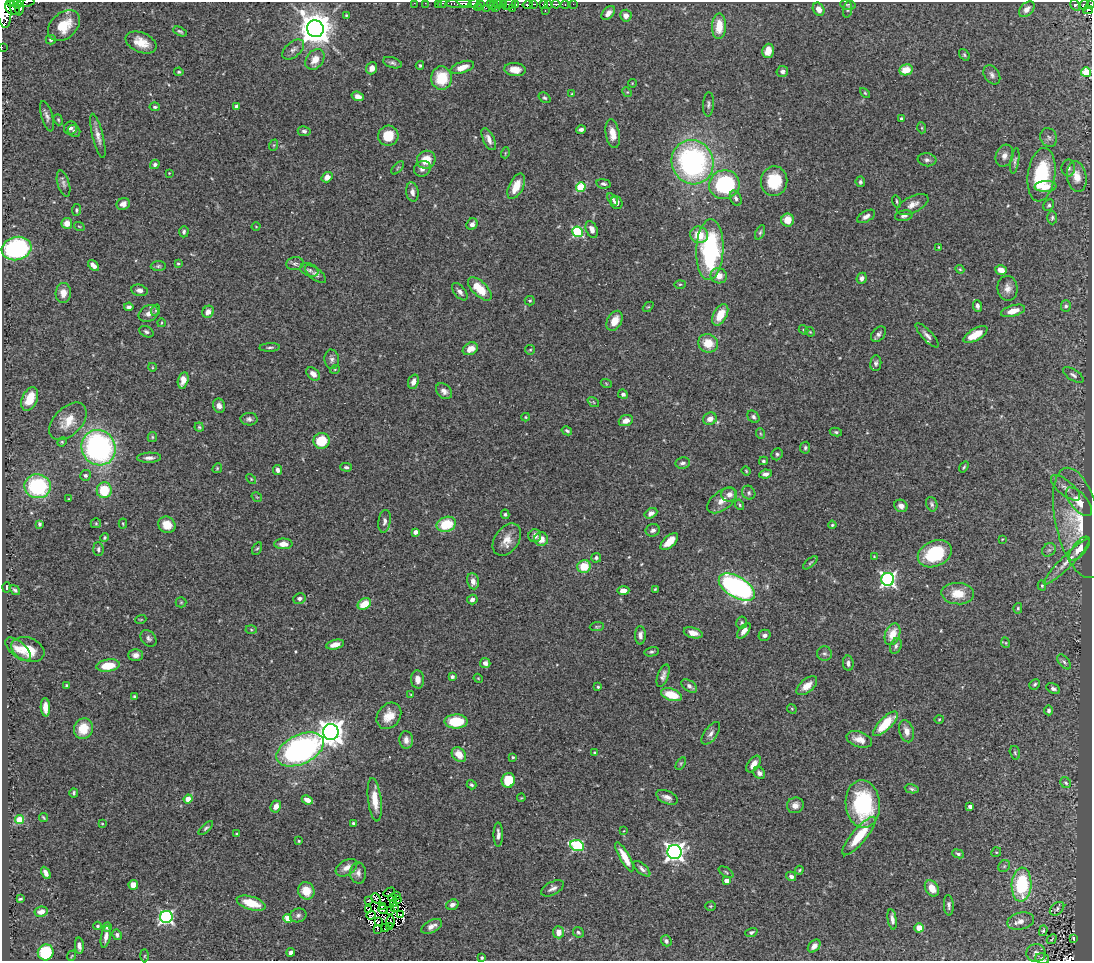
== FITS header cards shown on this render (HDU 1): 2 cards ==
NAXIS1  =                 1090
NAXIS2  =                  959

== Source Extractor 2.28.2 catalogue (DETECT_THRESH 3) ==
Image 1090 x 959 px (HDU 1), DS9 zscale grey, 1 PNG px = 1 image px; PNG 1094 x 963 px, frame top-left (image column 1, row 959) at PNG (2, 2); each listed source drawn as its Kron ellipse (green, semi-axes under 4 px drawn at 4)
Background 0.767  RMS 0.026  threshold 0.079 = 3 sigma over >= 5 px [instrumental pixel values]
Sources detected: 433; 12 with non-positive FLUX_AUTO (blend fragments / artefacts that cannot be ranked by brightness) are neither listed nor drawn; the other 421 listed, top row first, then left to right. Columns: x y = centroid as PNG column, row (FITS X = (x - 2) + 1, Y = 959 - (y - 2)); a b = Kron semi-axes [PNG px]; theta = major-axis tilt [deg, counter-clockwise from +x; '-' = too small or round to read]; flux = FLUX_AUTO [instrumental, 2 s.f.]
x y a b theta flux
13 2 6 2 9 110
26 2 8 3 13 250
414 3 2 2 - 12
425 3 2 2 - 10
438 3 2 2 - 13
458 3 12 3 1 260
464 3 8 2 -25 230
474 3 6 4 34 220
17 4 4 2 - 200
442 4 5 3 - 38
481 4 3 3 - 30
490 4 3 2 - 13
498 4 3 2 - 6.5
503 4 4 2 - 110
510 4 7 4 39 64
516 4 3 2 - 16
534 4 2 2 - 48
549 4 4 3 - 110
556 4 4 3 - 180
565 4 4 3 - 87
573 4 2 2 - 12
1090 4 2 2 - 22
494 5 5 2 - 110
527 5 5 3 - 350
543 5 4 3 - 270
848 5 8 5 -9 3.1
1075 5 6 4 -59 150
1084 5 5 3 - 87
20 7 8 4 83 610
478 7 4 2 - 37
12 8 8 6 -38 120
486 8 3 2 - 5.3
496 8 4 2 - 23
512 9 3 2 - 83
819 9 7 5 -58 14
1027 9 9 6 44 11
4 10 18 7 -86 2600
848 10 8 4 81 2.9
1088 10 5 4 - 83
545 11 3 2 - 6.9
608 13 8 5 47 11
346 15 3 3 - 1.8
626 16 6 5 - 12
64 26 18 12 42 49
719 26 13 7 87 36
315 29 8 8 - 3900
180 31 7 4 -26 3.1
51 40 5 4 - 4.3
141 42 16 10 -24 29
2 47 2 2 - 5.4
293 49 13 7 40 7.7
768 51 7 5 75 24
964 55 6 4 -53 2.8
315 59 11 8 53 19
392 63 10 5 -17 4.9
420 65 4 3 - 2.6
462 67 12 5 19 20
372 68 6 5 - 12
515 70 11 6 -4 17
906 70 7 5 10 32
782 71 6 5 - 6.3
179 72 4 3 - 2.6
1086 72 5 5 - 76
992 75 10 7 -56 6.9
441 78 11 10 - 57
632 83 4 2 - 1.2
627 92 5 4 - 1.9
865 93 6 3 -45 2.1
572 94 3 3 - 1.6
358 96 6 4 -18 9.1
544 98 6 4 -36 3.2
708 104 12 5 87 5.3
155 107 5 3 - 3.1
237 107 4 4 - 7.1
47 116 16 5 -74 7.6
902 119 4 4 - 4.1
58 120 6 4 -69 2.5
71 128 7 6 - 5.9
922 128 5 3 - 2
581 130 5 4 - 5.6
74 131 6 6 - 4.2
304 131 6 5 - 5.2
613 134 14 7 -79 20
98 136 23 5 -76 13
388 136 10 10 - 35
1049 138 10 8 -67 6.8
489 139 12 5 -64 11
274 145 6 4 71 2.3
505 153 5 3 - 1.6
1004 156 11 8 70 10
426 160 9 9 - 36
927 160 9 6 -6 6
1015 161 13 4 81 4.9
693 162 22 20 -68 400
155 164 5 4 - 4.4
398 168 8 3 46 2.1
1068 168 8 7 - 6.1
422 169 8 7 - 10
169 173 3 3 - 1.2
1042 175 27 13 82 130
1077 176 15 9 -81 23
327 177 6 5 - 13
774 181 15 13 82 66
860 182 5 5 - 3.8
64 184 13 6 -74 6.7
603 184 7 4 -10 4
724 185 15 14 - 210
516 186 14 7 65 27
1046 186 11 5 3 12
581 187 5 4 - 91
412 192 10 6 -80 8.3
736 198 8 5 -65 5.3
613 199 7 4 -54 4.2
897 201 6 3 -73 2.6
617 203 6 5 - 10
123 204 7 5 25 9.6
913 204 17 8 26 15
1049 205 6 5 - 3.2
76 210 6 4 82 2.7
866 216 10 5 30 7.1
904 216 9 5 10 5.6
1052 218 6 5 - 3.5
788 220 6 6 - 25
67 223 5 5 - 16
472 224 6 5 - 6.7
79 226 5 3 - 1.8
256 227 4 3 - 1.2
592 230 9 5 -67 10
184 232 5 4 - 3.5
577 232 5 5 - 170
760 232 8 4 65 3.3
699 235 9 8 - 37
939 247 4 3 - 1.6
17 249 15 11 14 240
710 250 30 13 87 250
178 264 4 4 - 2
295 264 9 6 7 5.5
94 266 7 4 -44 12
158 266 7 5 1 3.2
960 269 4 4 - 2
309 270 9 6 -24 5.3
1001 270 6 4 -17 14
316 274 12 5 -37 5.8
719 276 8 7 - 19
862 278 6 5 - 6.3
680 284 5 3 - 2
1008 288 12 10 -83 13
480 289 15 7 -44 43
139 290 8 5 -12 7.9
460 292 10 5 -52 6.6
63 293 10 7 86 17
530 301 5 5 - 3
977 306 6 4 -84 5.4
1066 306 6 5 - 3.6
129 307 4 4 - 5.4
648 307 6 4 42 2.1
156 310 6 4 71 2.5
1013 311 12 5 16 22
208 312 6 5 - 10
149 313 10 8 29 11
720 315 11 6 62 33
615 321 11 7 61 23
161 323 4 3 - 1.4
804 330 5 4 - 2.1
146 332 7 5 -26 4.1
810 332 5 4 - 1.7
878 334 9 6 46 6
927 335 16 5 -47 8.6
975 335 13 6 30 28
708 343 10 9 - 32
270 347 10 3 3 3.7
470 349 8 6 31 18
530 350 5 4 - 2.4
332 359 10 7 -84 6.5
876 363 8 5 83 4.9
152 367 4 3 - 1.3
335 369 5 3 - 1.5
313 374 8 5 -42 12
1073 375 12 5 -32 5.5
183 380 8 5 75 17
413 382 7 5 69 11
606 383 5 3 - 1.8
444 391 9 6 -43 8.5
623 394 5 4 - 5.2
30 399 12 7 67 42
593 402 6 4 -36 2.6
219 406 7 6 - 8
525 417 4 4 - 1.9
753 417 7 5 -49 4.3
249 419 8 6 -2 5.8
710 419 7 6 - 12
68 421 22 14 45 35
626 421 7 5 21 12
199 427 4 4 - 2.3
567 431 5 4 - 3.4
836 432 6 4 -10 2.9
761 434 5 3 - 2
152 437 5 4 - 2.3
321 441 8 8 - 61
62 442 5 4 - 2.2
98 448 18 16 -59 440
805 448 6 5 - 3.4
777 454 6 5 - 3.4
149 458 12 5 2 8.7
763 461 4 3 - 3.1
683 463 7 5 7 5.9
346 467 6 4 -2 3.5
964 467 6 3 53 2.2
217 468 5 4 - 2.2
278 470 5 4 - 6
746 471 4 3 - 2.1
766 474 6 4 7 7.5
85 475 5 5 - 3.9
251 479 6 4 -47 1.9
38 486 13 12 - 160
1066 488 18 7 -39 12
104 490 8 7 - 60
749 493 7 6 - 4.3
729 494 8 7 - 11
257 497 6 3 -33 1.7
69 499 3 2 - 1.2
722 501 17 9 37 17
1079 502 17 8 -50 24
932 504 7 5 -72 4.4
739 505 5 4 - 2.5
901 506 7 6 - 8.9
651 513 7 4 28 7
505 514 5 4 - 2.4
384 521 11 6 82 7.3
96 523 5 5 - 2.3
1078 523 56 22 -77 96
39 524 4 3 - 3.1
123 524 5 4 - 2.1
446 524 10 7 18 61
167 525 9 8 - 26
832 525 4 4 - 2.1
653 530 7 6 - 5.8
415 532 4 4 - 13
535 536 6 6 - 9.8
105 537 4 4 - 2.6
541 539 7 7 - 18
1002 539 3 3 - 1.2
507 540 18 12 54 22
669 542 11 5 43 23
283 544 9 5 0 15
257 548 7 4 60 2.9
98 549 7 5 -85 4
1079 549 14 6 50 19
1049 550 7 6 - 5.1
935 554 18 12 24 91
874 557 4 4 - 1.6
596 558 5 5 - 4.6
1067 562 32 6 45 21
810 563 9 3 40 2.7
584 566 7 6 - 41
888 579 6 6 - 460
473 581 8 6 -79 10
1042 586 5 4 - 2.5
7 587 5 2 - 1.6
737 587 20 10 -31 410
655 589 3 2 - 1.5
15 590 6 4 -40 3.6
623 590 6 4 2 11
958 594 16 10 -4 32
299 598 6 5 - 5.9
472 599 5 4 - 5.9
181 602 5 5 - 2.4
364 604 7 5 31 37
1018 608 5 4 - 3
141 619 5 3 - 1.5
742 623 6 5 - 3.6
597 626 7 3 5 2
251 630 5 3 - 2
744 631 9 5 53 11
693 633 9 5 -16 14
893 634 11 7 69 30
640 635 9 5 -90 8.3
764 635 6 5 - 6.2
148 638 9 7 -49 5.7
1006 643 5 3 - 1.6
335 645 9 4 13 14
896 646 8 5 71 4.8
18 649 15 7 -41 15
28 649 17 11 -21 35
651 652 7 4 12 3.3
824 654 7 7 - 4.8
136 655 7 6 - 9.6
1064 662 9 5 -50 4.4
485 663 5 5 - 7.6
848 663 8 5 -80 6
108 666 11 6 9 38
663 676 12 5 70 8
452 677 4 3 - 6
478 678 5 3 - 1.5
418 679 9 6 -85 13
1035 684 5 4 - 3.1
67 685 3 3 - 4
689 686 9 5 -36 6.6
807 686 12 6 40 18
598 687 3 3 - 2.6
1053 689 7 4 -26 4.6
411 695 4 3 - 1.4
671 695 11 6 -18 44
134 697 4 3 - 3
45 707 9 5 -87 14
792 709 5 4 - 1.8
1049 710 5 4 - 4.1
389 716 14 11 53 26
939 719 5 3 - 1.7
456 721 11 7 1 60
885 724 16 6 45 63
83 729 10 9 - 36
906 731 11 7 -75 12
331 732 8 8 - 1900
711 733 13 6 54 8.1
859 739 13 7 -18 17
406 740 9 6 -86 9.5
300 749 25 14 25 490
594 753 4 4 - 2.2
1015 753 7 5 -74 3.2
459 755 8 6 -49 24
513 757 4 3 - 2.5
681 763 7 4 59 2.5
754 764 9 5 53 14
759 773 6 5 - 7.2
508 780 7 6 - 60
1066 783 6 5 - 3.6
471 785 5 3 - 3.1
912 789 7 4 -14 3.3
74 793 4 3 - 2.5
667 797 11 6 -24 9.5
521 798 4 3 - 1.6
188 799 4 4 - 32
307 800 6 4 -24 12
375 800 21 6 -83 30
863 804 24 17 -84 170
795 805 8 7 - 9.7
276 806 6 5 - 13
970 806 4 3 - 8.5
43 817 5 2 - 1.9
20 819 4 4 - 57
353 823 4 3 - 3.4
102 824 3 2 - 1.3
206 828 9 4 42 3.6
624 831 3 2 - 1.1
237 834 4 3 - 2.6
498 834 12 4 -90 7.8
859 836 24 7 50 51
299 841 3 3 - 1.7
577 846 7 5 -22 190
674 852 7 7 - 900
996 852 5 4 - 2.3
958 854 6 4 -23 4.1
625 857 16 5 -60 28
1004 866 6 5 - 2.9
346 868 12 7 32 12
642 869 10 5 -42 6.3
799 870 4 3 - 2
726 872 8 3 -33 2.4
46 873 6 4 -62 7.6
358 873 11 8 -87 8.6
791 876 5 4 - 5.7
726 880 4 4 - 16
133 885 5 5 - 18
1022 885 17 10 86 130
552 888 12 6 28 7.2
932 888 9 6 -55 19
306 891 9 8 - 28
389 892 6 2 33 8.6
397 896 2 2 - 1.2
376 898 5 2 - 0.61
393 898 4 2 - 2.3
20 899 4 2 - 2.6
398 900 3 2 - 1.4
368 901 3 2 - 1.3
251 903 15 6 -17 37
394 903 3 2 - 1.4
452 905 6 5 - 7.4
949 905 10 5 -86 5.4
711 906 5 4 - 2.1
382 907 3 2 - 1.3
395 908 3 2 - 2
369 909 3 2 - 2
383 909 5 2 - 0.058
1057 909 8 5 40 4.2
391 910 3 2 - 0.095
41 912 6 5 - 13
401 914 3 2 - 3.6
298 915 8 7 - 5.3
371 915 5 2 - 2.5
166 917 6 6 - 380
288 918 4 4 - 33
892 919 10 4 -81 8.5
390 921 6 2 89 1.7
1021 921 13 8 14 14
378 922 3 2 - 1.6
98 926 4 3 - 2.4
432 926 11 6 28 11
107 927 5 4 - 5.4
385 927 3 2 - 2.4
390 927 3 2 - 1.4
919 928 4 4 - 24
378 930 3 2 - 2.8
1043 931 5 4 - 2.6
559 932 6 5 - 19
578 932 6 5 - 3.3
751 932 6 4 18 3.1
117 935 5 4 - 4.3
106 937 11 4 79 9.9
1073 938 3 2 - 1.9
1052 939 5 2 - 1.4
666 941 6 5 - 4.6
79 946 8 4 -86 8.7
814 946 7 5 46 9.6
46 952 8 7 - 100
291 952 4 4 - 7.6
1036 953 9 9 - 10
71 956 5 3 - 1.8
144 956 6 4 -89 2.3
482 957 4 3 - 3.1
1042 959 7 5 -15 5.8
At the frame edge (FLAGS 8, measured only in part): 13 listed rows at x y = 13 2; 26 2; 414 3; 425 3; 438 3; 464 3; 474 3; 442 4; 1090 4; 4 10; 2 47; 1086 72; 1042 959
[12 non-positive-flux detections neither listed nor drawn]